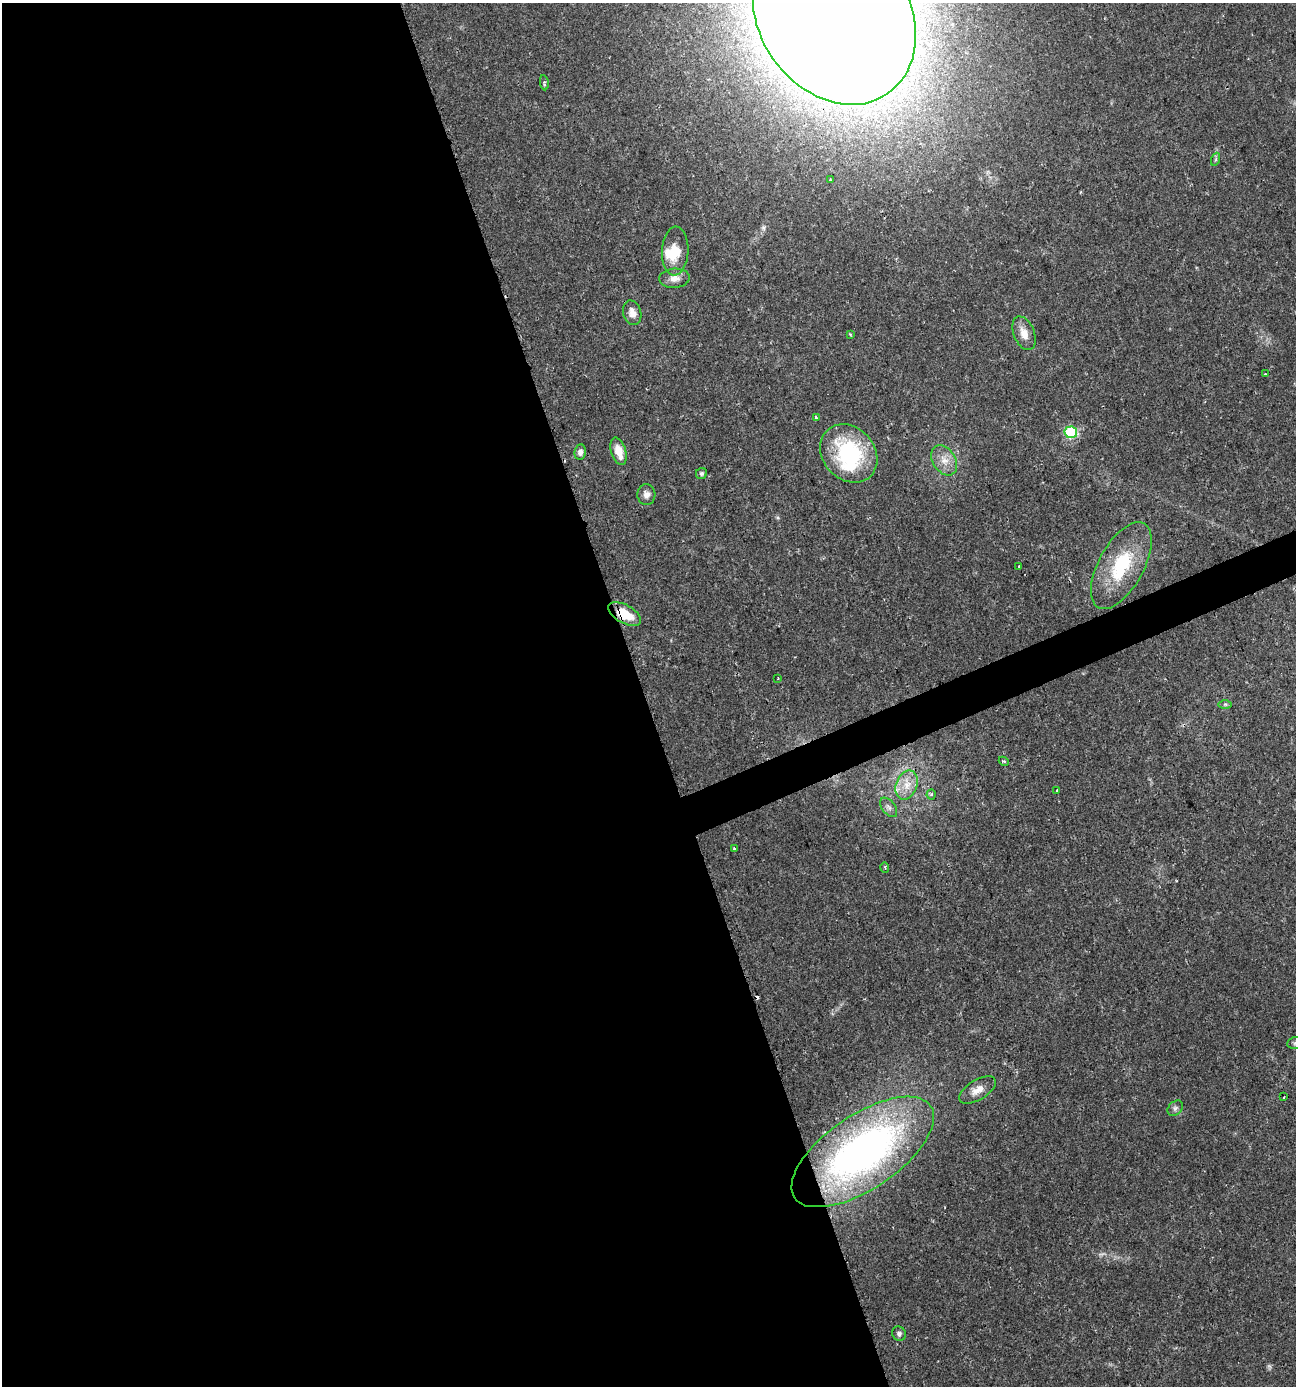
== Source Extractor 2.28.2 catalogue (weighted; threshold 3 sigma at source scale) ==
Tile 9 of 4 x 4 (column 1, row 3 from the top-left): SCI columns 137-1430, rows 1385-2768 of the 5391 x 5539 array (HDU 1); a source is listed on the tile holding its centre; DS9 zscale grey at full resolution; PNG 1298 x 1388 px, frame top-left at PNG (2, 3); each listed source drawn as its Kron ellipse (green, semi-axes under 4 px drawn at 4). Shown black and unused: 51% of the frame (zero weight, under 2 of 3 exposures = <1% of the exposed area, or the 3 px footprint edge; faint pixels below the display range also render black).
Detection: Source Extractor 2.28.2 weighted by HDU 2 'WHT'; one run over the whole footprint, this tile lists its part. Background 0.0335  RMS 0.0032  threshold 0.0146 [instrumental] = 3 sigma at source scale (4.5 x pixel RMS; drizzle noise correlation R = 1.50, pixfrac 1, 0.0396/0.0396 arcsec/px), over >= 5 px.
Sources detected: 41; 1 too faint to see at this stretch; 2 inside a brighter object's white glare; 2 cosmic-ray / hot-pixel residue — neither listed nor drawn; the other 36 listed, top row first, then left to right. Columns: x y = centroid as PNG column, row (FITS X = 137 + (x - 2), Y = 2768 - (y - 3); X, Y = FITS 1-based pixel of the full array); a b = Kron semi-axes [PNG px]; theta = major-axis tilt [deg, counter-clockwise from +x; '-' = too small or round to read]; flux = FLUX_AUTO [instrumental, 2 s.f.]
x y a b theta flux
834 16 94 75 -56 2900
544 83 7 4 -81 0.64
1216 159 7 4 71 0.51
830 180 3 3 - 0.37
675 251 24 13 87 7
674 278 15 9 4 2.8
632 313 12 9 -74 2.5
1024 333 18 10 -68 3.5
850 334 4 3 - 0.29
1265 374 2 2 - 0.33
816 418 4 3 - 0.57
1071 432 6 6 - 30
619 451 14 7 -72 4.8
580 452 8 5 81 1.2
849 453 32 26 -47 31
944 460 16 11 -57 3.9
701 473 6 5 - 0.69
646 495 10 9 - 1.8
1019 566 3 3 - 0.46
1121 566 48 22 61 21
625 614 18 9 -29 8.5
778 678 2 2 - 0.28
1225 704 7 4 0 0.59
1004 761 5 3 - 0.51
907 785 15 10 68 4.6
1057 791 3 2 - 0.27
931 794 5 4 - 0.55
889 807 11 6 -52 1.3
734 849 4 3 - 1.6
885 867 5 3 - 0.39
1295 1043 8 6 17 0.77
977 1090 20 10 32 3.4
1284 1097 3 2 - 0.36
1175 1108 9 6 45 0.95
863 1152 82 37 34 140
899 1334 7 6 - 0.88
Overlapping masked pixels (flux is a lower limit): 2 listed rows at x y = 834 16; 625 614
Isophote crosses this tile's border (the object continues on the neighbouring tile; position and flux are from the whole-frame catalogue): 2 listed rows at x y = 834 16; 1295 1043